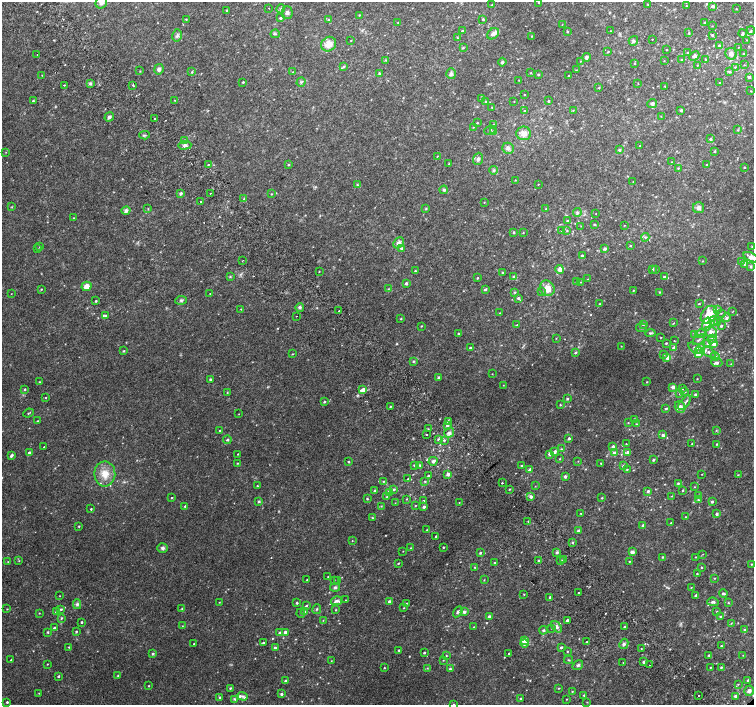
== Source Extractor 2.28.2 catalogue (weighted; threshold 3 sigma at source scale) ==
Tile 11 of 4 x 4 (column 3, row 3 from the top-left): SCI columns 3037-4539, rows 1581-2986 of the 6077 x 6036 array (HDU 1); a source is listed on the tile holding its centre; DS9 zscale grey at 2 x 2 block average (1 PNG px = mean of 2 x 2 image px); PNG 756 x 707 px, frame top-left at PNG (2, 2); each listed source drawn as its Kron ellipse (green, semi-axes under 4 px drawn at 4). Shown black and unused: <1% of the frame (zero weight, under 2 of 3 exposures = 2% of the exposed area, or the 3 px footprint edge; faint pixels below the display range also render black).
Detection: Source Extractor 2.28.2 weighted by HDU 2 'WHT'; one run over the whole footprint, this tile lists its part. Background 0.0287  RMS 0.011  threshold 0.0491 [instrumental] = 3 sigma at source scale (4.5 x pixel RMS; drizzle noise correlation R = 1.50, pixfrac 1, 0.0396/0.0396 arcsec/px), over >= 5 px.
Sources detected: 527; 2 too faint to see at this stretch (2 x 2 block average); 3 cosmic-ray / hot-pixel residue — neither listed nor drawn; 1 coinciding with a brighter row at this scale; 17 inside a brighter listed object's ellipse — not listed separately; of the other 504, all 500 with FLUX_AUTO >= 0.829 (the completeness limit of this list) listed and drawn (4 fainter detections not listed), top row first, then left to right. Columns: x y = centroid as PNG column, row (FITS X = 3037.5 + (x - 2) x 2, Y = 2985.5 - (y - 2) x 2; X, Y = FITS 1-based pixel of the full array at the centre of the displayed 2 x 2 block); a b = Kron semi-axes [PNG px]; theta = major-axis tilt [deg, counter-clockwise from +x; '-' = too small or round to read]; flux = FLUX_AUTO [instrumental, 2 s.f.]
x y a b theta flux
101 2 6 5 - 10
539 2 2 2 - 1.4
648 4 3 2 - 1.5
492 5 2 2 - 0.91
686 6 2 2 - 1.2
713 6 2 2 - 10
269 8 2 2 - 3.5
281 9 4 3 - 3.6
736 9 2 2 - 1
226 11 3 2 - 1.6
287 12 6 5 - 7.3
359 15 2 2 - 1.4
281 18 3 2 - 3.1
186 19 3 2 - 1.7
483 19 4 3 - 2.3
328 20 3 3 - 2.4
398 22 2 2 - 1.2
705 23 2 2 - 5.8
562 25 3 2 - 1.1
712 26 3 2 - 0.85
462 31 3 2 - 3.1
610 31 2 2 - 0.89
751 31 4 3 - 2.7
567 32 3 2 - 1.7
689 33 3 2 - 1.6
743 33 4 3 - 3.1
275 34 4 3 - 2.9
493 34 6 5 - 10
177 35 6 4 76 5.5
712 35 3 2 - 4.5
532 36 3 2 - 0.99
457 38 3 2 - 1.5
652 39 2 2 - 1.1
351 40 2 2 - 1.4
747 40 2 2 - 0.92
633 41 5 4 - 5.5
329 44 8 7 - 26
719 45 3 2 - 2.1
738 47 2 2 - 1.1
463 48 3 3 - 2.1
667 50 3 2 - 1.3
608 52 2 2 - 1.8
688 53 3 2 - 5.1
744 53 3 2 - 1.7
37 54 2 2 - 2.4
731 54 6 5 - 10
694 56 5 4 - 6.9
586 57 4 3 - 6.9
706 59 2 2 - 2.5
386 60 4 2 - 1.9
682 60 2 2 - 2.1
580 61 2 2 - 1
664 61 2 2 - 1
502 62 4 3 - 4.8
634 63 3 2 - 1.6
697 65 3 2 - 1.1
744 65 3 2 - 0.99
344 66 3 3 - 2.2
735 67 2 2 - 1.7
159 69 5 4 - 6.8
576 70 3 2 - 1.2
140 71 3 2 - 1.2
192 72 2 2 - 2.2
293 72 2 2 - 1.6
729 72 3 3 - 3.8
379 73 4 3 - 2.5
531 73 3 2 - 1.5
451 74 5 5 - 6.1
538 74 3 2 - 2.3
42 75 2 2 - 1
568 76 2 2 - 2.7
749 77 3 2 - 4.9
519 80 2 2 - 1
243 82 2 2 - 2.7
301 82 5 3 - 3.4
638 83 3 2 - 0.84
720 83 2 2 - 2.3
90 84 4 3 - 3.6
64 85 2 2 - 11
133 85 2 2 - 3.2
665 86 2 2 - 1.4
599 88 2 2 - 2
751 91 3 2 - 0.97
525 95 2 2 - 1.2
482 99 2 2 - 15
175 100 3 2 - 1.5
33 101 2 2 - 2
486 101 4 3 - 3.1
514 101 2 2 - 0.97
548 101 2 2 - 3.2
652 104 5 4 - 7.7
492 107 2 2 - 1.4
573 110 3 2 - 1.5
681 110 2 2 - 4.6
525 111 4 3 - 2.5
661 116 2 2 - 0.93
109 117 5 3 - 5.5
155 119 2 2 - 2.9
477 123 2 2 - 1.8
494 125 4 2 - 1.7
473 127 3 2 - 1.1
490 130 6 2 24 2.5
738 130 3 2 - 1.5
493 131 3 3 - 2.8
523 133 7 6 - 17
144 135 5 2 - 3
710 139 3 2 - 3.8
184 141 3 3 - 3.5
185 145 7 4 3 7.9
640 146 2 2 - 1.9
508 148 6 5 - 6.9
619 150 4 3 - 3
715 151 3 2 - 2.4
6 152 2 2 - 0.92
437 156 2 2 - 3
478 159 6 5 - 6.7
671 162 3 2 - 1.4
449 164 3 2 - 1.9
208 165 3 2 - 1.5
288 165 3 2 - 2
707 165 2 2 - 2.1
744 167 2 2 - 1.8
678 168 3 2 - 1.5
494 170 4 3 - 3.7
515 180 2 2 - 1.2
633 182 2 2 - 0.91
538 184 2 2 - 1
357 185 3 2 - 2.1
444 190 4 4 - 3.8
181 193 3 3 - 4
210 193 2 2 - 1.8
271 194 2 2 - 1.5
244 199 2 2 - 1.8
200 201 2 2 - 1.8
484 202 2 2 - 1.1
12 207 3 2 - 1.4
426 208 3 3 - 1.9
699 208 5 5 - 9.6
148 209 3 2 - 1.3
546 209 3 2 - 2.1
126 211 4 4 - 8
577 213 4 3 - 3.6
596 213 2 2 - 0.96
73 218 2 2 - 1.3
567 221 2 2 - 4
594 224 2 2 - 2.4
624 225 2 2 - 0.88
581 226 2 2 - 1
562 231 2 2 - 0.95
567 231 3 2 - 2.1
514 232 3 3 - 2.1
523 233 3 2 - 1.4
645 237 4 3 - 3
399 243 6 5 - 10
630 246 2 2 - 2
752 246 3 2 - 1.4
40 247 3 2 - 1.3
402 248 4 3 - 3.8
605 248 4 3 - 3.3
38 249 2 2 - 1.3
582 255 3 2 - 2.4
751 257 8 4 -25 19
243 260 3 2 - 1.4
702 261 2 2 - 1.2
741 261 3 3 - 2.2
744 264 4 2 - 2.6
751 267 4 3 - 4.2
560 269 4 4 - 12
652 269 4 3 - 3.6
656 269 3 2 - 1.5
319 271 2 2 - 1.2
415 271 2 2 - 1.8
502 272 3 2 - 2.4
230 277 3 3 - 2
514 277 3 3 - 2.4
664 277 3 3 - 4.7
477 278 2 2 - 2.1
588 279 2 2 - 1.3
577 281 3 2 - 2
581 282 2 2 - 0.89
406 283 3 3 - 3.7
86 286 5 4 - 17
547 288 8 7 - 25
41 289 2 2 - 1.6
388 289 3 2 - 1.4
485 289 4 3 - 3.6
633 290 2 2 - 1.6
514 292 3 2 - 1.8
542 292 3 3 - 2.1
659 292 3 2 - 1.6
210 293 2 2 - 0.89
11 294 2 2 - 0.86
518 298 3 3 - 4.7
181 300 6 3 5 4.3
96 301 2 2 - 2.6
599 304 3 2 - 1.6
699 304 2 2 - 2
300 307 4 3 - 3.8
241 309 2 2 - 1.4
717 309 3 3 - 4
339 311 2 2 - 20
733 311 3 2 - 1.2
500 313 3 2 - 1.6
721 313 3 2 - 1.8
709 315 10 7 54 61
106 316 3 3 - 3
296 316 2 2 - 0.98
727 318 4 4 - 5.2
401 319 3 2 - 1.5
713 321 5 4 - 6.8
674 323 3 2 - 1.3
717 323 3 2 - 1.6
643 324 3 2 - 2.3
707 324 7 4 73 12
517 325 3 2 - 2.9
421 326 3 2 - 1.8
721 326 3 3 - 3.3
642 328 5 2 - 2.7
711 332 6 5 - 17
650 333 5 3 - 4.2
701 333 6 4 20 7.8
459 334 2 2 - 3.1
695 334 4 3 - 2.5
661 337 2 2 - 1.1
556 338 3 2 - 1.1
712 339 4 3 - 4.3
699 340 7 3 35 4.5
674 341 2 2 - 1.1
666 343 2 2 - 2.4
708 344 3 3 - 8.1
714 344 3 3 - 20
621 346 2 2 - 1
470 348 3 2 - 2.2
674 348 3 2 - 12
695 348 8 4 -33 6.7
700 349 5 4 - 8.4
123 351 3 3 - 2.2
575 352 3 3 - 3.2
709 352 7 3 -35 6.8
292 354 3 2 - 1.5
663 354 2 2 - 2.2
698 354 4 4 - 15
715 356 4 3 - 3.6
667 357 4 3 - 12
413 361 4 3 - 2.3
717 363 5 4 - 5.2
731 364 2 2 - 1.4
492 374 2 2 - 0.84
439 378 3 2 - 5.9
210 379 2 2 - 3.9
697 379 2 2 - 1
39 382 3 2 - 2.4
647 382 2 2 - 1.4
503 385 2 2 - 0.85
673 387 3 2 - 13
682 388 3 2 - 3.6
25 389 3 2 - 2.3
363 390 4 3 - 18
685 392 2 2 - 1.5
227 393 2 2 - 1.5
680 394 2 2 - 1.4
695 394 3 2 - 3.6
46 398 2 2 - 1.3
567 399 4 3 - 2.9
324 402 3 2 - 3.5
685 403 8 3 52 6.7
560 404 3 3 - 1.7
390 406 2 2 - 2
680 407 6 5 - 13
666 409 3 2 - 3.2
28 413 5 2 - 2.2
239 414 2 2 - 0.83
634 419 3 2 - 1.6
37 421 3 2 - 2.1
448 421 4 3 - 4.3
628 423 3 2 - 1.5
636 424 2 2 - 1.7
447 426 4 3 - 5.1
428 429 2 2 - 1.4
716 430 3 2 - 1.6
220 431 2 2 - 2.9
449 433 5 4 - 9.1
426 434 2 2 - 4.4
663 435 3 3 - 6.2
569 438 2 2 - 5.5
438 439 4 3 - 3.7
227 440 4 3 - 3.4
444 440 4 2 - 2.5
626 444 2 2 - 1.2
692 444 2 2 - 2
717 444 3 2 - 2.4
44 447 2 2 - 1.6
613 447 3 3 - 5.7
561 449 3 2 - 1.8
555 451 3 3 - 8.4
614 452 4 3 - 5
628 452 3 3 - 11
29 453 2 2 - 11
238 454 2 2 - 1.6
550 454 3 3 - 11
11 455 3 2 - 7.2
560 459 3 2 - 1.7
653 460 2 2 - 3.8
433 461 4 3 - 8.7
578 461 2 2 - 1.1
349 462 2 2 - 2.3
237 463 2 2 - 1.5
601 463 2 2 - 1.6
414 465 3 2 - 3.6
419 465 3 3 - 2.5
521 466 2 2 - 3
623 466 3 3 - 3.9
627 469 2 2 - 1.7
530 470 2 2 - 15
105 474 12 10 88 33
448 474 4 3 - 5.2
702 474 2 2 - 0.88
738 475 3 2 - 1.2
428 476 2 2 - 2.3
565 477 2 2 - 6.7
408 479 2 2 - 1.3
384 481 3 3 - 2.7
425 481 3 3 - 2.2
502 483 2 2 - 8.9
678 483 3 3 - 3
257 486 2 2 - 2
535 486 2 2 - 0.92
694 487 2 2 - 1.2
394 489 3 3 - 3.7
510 489 3 2 - 1.9
683 490 3 2 - 1.8
375 491 2 2 - 7.4
648 491 3 2 - 5
390 493 3 3 - 2
698 495 3 2 - 1.5
531 496 3 3 - 9.3
672 496 3 2 - 1.2
387 497 3 3 - 2.3
171 498 3 2 - 1.5
602 498 3 2 - 1.9
367 499 3 3 - 2.2
406 499 3 2 - 1.5
698 500 3 3 - 2
259 501 4 3 - 3.1
423 501 2 2 - 2
459 502 2 2 - 1.1
712 502 3 3 - 4.3
395 503 2 2 - 0.86
185 506 3 2 - 3
381 506 3 3 - 1.5
415 506 3 2 - 1.3
424 507 3 2 - 6.3
91 509 2 2 - 2.3
581 513 2 2 - 1.4
717 514 3 3 - 4.7
685 517 2 2 - 1.2
372 518 4 3 - 2.4
528 522 2 2 - 3.5
671 523 3 2 - 1.6
643 525 4 3 - 3.7
79 526 3 3 - 1.8
427 530 3 2 - 1.3
578 531 3 2 - 9.3
436 536 2 2 - 3.5
352 541 2 2 - 1.1
572 542 3 2 - 2.5
443 547 2 2 - 2
162 548 5 5 - 5.9
410 548 2 2 - 1.3
403 551 2 2 - 0.87
557 552 4 3 - 3.8
632 552 2 2 - 19
480 553 3 2 - 3.9
703 554 3 2 - 0.84
663 557 3 3 - 2.4
696 557 2 2 - 1.2
564 559 2 2 - 2.4
560 560 3 2 - 1.6
19 561 3 2 - 1.2
539 561 2 2 - 3.1
629 561 2 2 - 1.3
8 562 2 2 - 0.99
398 563 2 2 - 2.2
495 563 3 3 - 3.4
752 564 3 2 - 1.6
475 567 3 2 - 1.6
702 567 3 2 - 1.9
697 573 2 2 - 2.2
328 577 2 2 - 1.5
715 578 3 2 - 1.2
307 580 2 2 - 1.4
334 580 2 2 - 1
338 580 2 2 - 1.2
484 580 3 2 - 1.2
335 587 5 4 - 4.7
691 587 2 2 - 0.95
579 593 2 2 - 6.6
524 594 2 2 - 1.4
723 594 4 3 - 4.1
696 595 2 2 - 5.5
60 596 2 2 - 0.89
550 597 2 2 - 4.2
345 600 2 2 - 1
336 601 5 4 - 7.1
389 601 2 2 - 5.4
219 602 2 2 - 1.1
713 602 6 3 -6 6
297 603 2 2 - 3.2
406 603 3 2 - 1.6
728 603 3 2 - 1.7
77 604 5 4 - 4.9
306 606 3 2 - 3.2
404 608 2 2 - 1.3
7 609 2 2 - 1.2
61 609 3 3 - 3.2
182 609 3 2 - 1.8
317 609 5 3 - 2.6
336 610 3 2 - 1.4
305 611 3 3 - 2.3
717 611 2 2 - 1.2
56 612 3 3 - 4.6
458 612 6 3 57 4.6
464 612 4 3 - 6.1
39 613 2 2 - 1.3
301 613 4 2 - 2.3
720 616 3 2 - 1.7
489 617 3 2 - 8.5
61 618 4 3 - 2.2
323 620 2 2 - 1.1
567 620 2 2 - 8.2
81 622 2 2 - 2.8
731 623 3 2 - 1.6
182 626 2 2 - 0.86
474 627 2 2 - 1.2
557 627 6 4 -53 9.2
624 627 3 2 - 5.6
54 628 2 2 - 6.1
551 628 2 2 - 1.3
543 630 4 3 - 3.3
744 630 3 2 - 3.3
76 631 2 2 - 2.6
48 632 3 3 - 2.3
285 632 2 2 - 13
279 633 3 3 - 4.1
524 641 3 3 - 53
586 642 2 2 - 2.1
263 643 4 2 - 2.5
194 644 2 2 - 1.5
524 644 4 3 - 8.2
624 644 5 4 - 5.8
721 646 3 2 - 2.7
69 647 2 2 - 2.1
561 647 3 2 - 3.4
275 648 3 3 - 4.2
641 649 2 2 - 1.5
399 650 2 2 - 2.9
567 651 3 2 - 1.1
424 653 2 2 - 3.1
509 653 2 2 - 1.8
153 654 3 3 - 3.6
709 655 2 2 - 2.5
743 655 2 2 - 0.92
446 656 2 2 - 1.8
11 660 2 2 - 1.9
443 660 2 2 - 1.1
568 660 4 2 - 2
331 661 2 2 - 0.93
644 662 2 2 - 8.4
623 663 2 2 - 1.2
47 664 2 2 - 1.2
578 665 6 4 35 4.7
649 665 2 2 - 5.9
710 667 2 2 - 1.3
721 667 3 2 - 2.5
384 668 2 2 - 1.8
427 668 3 2 - 1.5
450 669 3 3 - 3.6
58 676 3 2 - 3.3
118 676 3 3 - 2.1
748 680 3 2 - 2.6
286 681 2 2 - 5.6
738 684 3 2 - 1.9
149 686 2 2 - 1.7
230 688 2 2 - 2.7
558 688 3 2 - 1.4
572 691 2 2 - 1.5
749 691 5 5 - 10
39 693 3 2 - 1.2
281 694 3 3 - 5.2
584 695 3 2 - 2.3
243 696 5 4 - 5.2
698 696 2 2 - 6.5
735 696 2 2 - 6.5
220 698 3 2 - 4.9
521 698 2 2 - 1.7
235 699 4 3 - 2.4
566 699 2 2 - 1
7 702 2 2 - 3.1
587 702 3 2 - 0.93
453 704 3 2 - 1.2
Isophote crosses this tile's border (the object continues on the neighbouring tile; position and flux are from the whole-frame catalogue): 4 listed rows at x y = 101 2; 539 2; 751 257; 453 704
Diffuse or blended objects may show on this block-average render without a row.